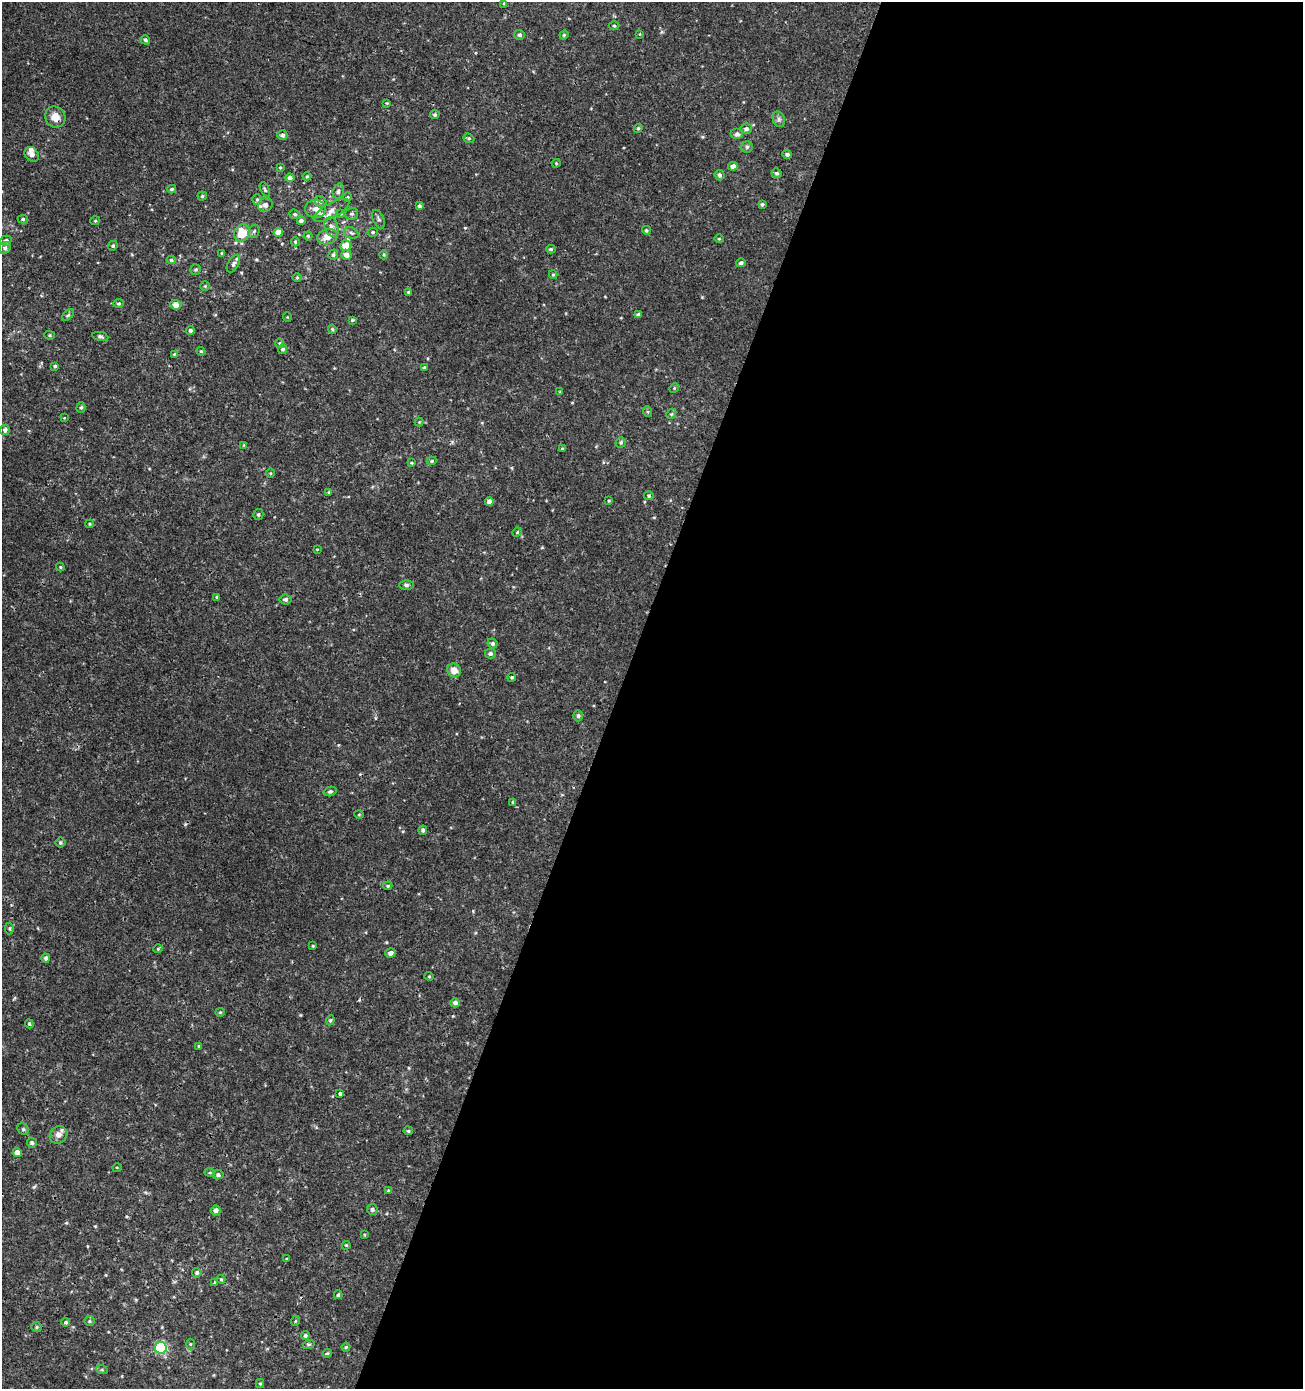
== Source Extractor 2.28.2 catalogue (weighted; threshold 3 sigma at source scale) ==
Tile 12 of 4 x 4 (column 4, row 3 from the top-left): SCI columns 4180-5480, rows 1388-2774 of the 5691 x 5559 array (HDU 1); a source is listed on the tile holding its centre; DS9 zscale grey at full resolution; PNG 1305 x 1391 px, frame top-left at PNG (2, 2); each listed source drawn as its Kron ellipse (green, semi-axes under 4 px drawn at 4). Shown black and unused: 53% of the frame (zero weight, under 3 of 4 exposures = <1% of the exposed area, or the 3 px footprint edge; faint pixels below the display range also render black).
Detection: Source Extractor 2.28.2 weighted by HDU 2 'WHT'; one run over the whole footprint, this tile lists its part. Background 0.00114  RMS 9.0e-04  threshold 0.00403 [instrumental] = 3 sigma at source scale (4.5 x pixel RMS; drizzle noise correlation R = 1.50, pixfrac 1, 0.0396/0.0396 arcsec/px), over >= 5 px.
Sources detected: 174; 3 cosmic-ray / hot-pixel residue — neither listed nor drawn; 4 inside a brighter listed object's ellipse — not listed separately; the other 167 listed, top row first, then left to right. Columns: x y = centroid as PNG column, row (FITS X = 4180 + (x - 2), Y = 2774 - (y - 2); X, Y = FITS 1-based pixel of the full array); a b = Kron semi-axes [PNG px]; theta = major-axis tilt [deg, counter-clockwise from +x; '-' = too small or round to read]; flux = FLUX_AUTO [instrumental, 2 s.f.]
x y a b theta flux
504 3 4 3 - 0.07
614 26 5 3 - 0.091
640 34 4 4 - 0.079
520 35 5 5 - 0.22
564 35 4 4 - 0.11
145 40 5 4 - 0.15
387 103 4 3 - 0.079
435 115 4 4 - 0.15
55 117 11 10 - 0.98
779 119 8 6 -70 0.24
638 128 4 4 - 0.11
746 129 6 5 - 0.26
737 134 6 5 - 0.32
282 135 5 5 - 0.26
469 138 6 4 -21 0.13
747 147 6 5 - 0.17
32 154 8 6 -46 0.5
787 154 5 4 - 0.21
556 163 4 4 - 0.091
733 166 5 4 - 0.44
280 167 3 2 - 0.089
777 173 5 5 - 0.2
720 175 5 5 - 0.2
307 176 4 4 - 0.082
290 178 4 4 - 0.27
172 189 4 3 - 0.14
265 190 8 4 -63 0.13
338 191 7 5 73 0.23
202 196 4 4 - 0.12
348 197 4 3 - 0.082
257 199 5 4 - 0.12
321 202 6 5 - 0.2
762 204 4 3 - 0.15
265 205 7 6 - 0.43
419 206 4 4 - 0.15
315 209 10 9 - 0.49
332 210 20 7 29 0.61
295 214 6 4 -20 0.12
341 214 3 3 - 0.066
352 214 6 6 - 0.19
23 219 5 4 - 0.14
379 219 10 5 -66 0.2
95 221 5 4 - 0.098
301 221 4 4 - 0.21
331 227 10 7 -71 0.36
646 230 4 4 - 0.15
254 231 7 5 66 0.16
278 232 5 4 - 0.64
373 232 5 4 - 0.16
242 233 9 7 61 2
351 233 7 5 -21 0.22
308 236 4 4 - 0.11
327 237 10 7 17 0.88
719 239 4 3 - 0.08
6 241 6 5 - 0.23
295 242 4 3 - 0.094
113 246 5 4 - 0.14
345 246 5 5 - 1.5
5 248 6 5 - 0.21
551 249 4 4 - 0.12
222 253 4 3 - 0.1
333 255 5 4 - 0.18
346 255 5 5 - 0.55
384 255 4 3 - 0.093
171 260 4 4 - 0.13
741 263 5 4 - 0.23
233 264 9 5 59 0.29
196 269 5 5 - 0.13
553 275 4 4 - 0.1
297 278 5 3 - 0.08
205 286 5 5 - 0.12
408 292 4 3 - 0.11
119 303 5 4 - 0.13
176 305 5 4 - 0.95
638 314 4 4 - 0.25
68 315 7 4 44 0.13
287 317 4 3 - 0.063
352 320 4 4 - 0.1
332 329 4 3 - 0.12
190 330 4 4 - 0.2
50 335 5 4 - 0.12
100 336 8 4 -9 0.17
279 343 4 4 - 0.097
283 349 4 4 - 0.16
201 351 4 4 - 0.1
174 354 4 3 - 0.091
55 366 4 4 - 0.15
424 367 4 4 - 0.12
674 388 5 4 - 0.11
560 392 4 3 - 0.083
81 407 5 4 - 0.14
648 412 5 3 - 0.11
671 414 6 4 45 0.11
64 418 3 3 - 0.056
419 422 4 4 - 0.082
5 430 5 5 - 0.27
621 442 5 5 - 0.15
244 445 4 4 - 0.083
562 449 4 3 - 0.091
432 461 5 4 - 0.14
411 463 4 3 - 0.11
270 473 5 3 - 0.083
329 492 4 3 - 0.098
649 496 5 4 - 0.14
609 501 4 3 - 0.081
489 502 4 4 - 0.48
258 514 5 5 - 0.15
90 524 4 3 - 0.099
517 532 5 4 - 0.08
317 549 3 2 - 0.063
60 567 4 4 - 0.092
406 585 7 5 -1 0.18
217 597 4 3 - 0.12
285 599 6 5 - 0.19
492 643 5 4 - 0.22
490 653 5 5 - 0.26
454 670 7 6 - 0.85
512 677 4 4 - 0.14
578 716 5 4 - 0.15
330 791 6 4 15 0.17
513 802 4 4 - 0.11
359 815 5 3 - 0.089
423 830 5 4 - 0.18
60 843 5 5 - 0.15
388 886 4 3 - 0.098
9 928 6 4 89 0.13
313 946 3 3 - 0.086
158 949 4 4 - 0.097
390 953 5 4 - 0.34
46 958 4 4 - 0.25
429 976 4 4 - 0.086
455 1003 4 4 - 0.33
220 1012 5 4 - 0.091
330 1020 5 4 - 0.12
29 1024 4 3 - 0.11
199 1046 3 3 - 0.099
340 1093 3 3 - 0.18
23 1129 6 5 - 0.14
408 1131 5 4 - 0.12
58 1135 9 8 - 0.49
32 1143 5 4 - 0.2
17 1153 4 4 - 0.72
117 1167 5 3 - 0.076
210 1173 5 3 - 0.099
218 1175 5 4 - 0.21
388 1191 4 3 - 0.092
372 1209 5 5 - 0.21
216 1210 5 4 - 0.4
364 1235 3 3 - 0.083
346 1245 4 4 - 0.082
286 1259 3 2 - 0.067
197 1273 5 4 - 0.18
221 1279 4 4 - 0.12
215 1283 4 3 - 0.13
338 1295 4 3 - 0.15
89 1321 5 5 - 0.14
295 1321 5 3 - 0.084
66 1322 4 4 - 0.17
37 1327 5 5 - 0.14
305 1336 4 4 - 0.18
190 1344 5 3 - 0.09
309 1344 6 3 18 0.13
346 1347 4 4 - 0.11
161 1348 6 5 - 9.7
327 1353 4 4 - 0.1
102 1370 6 3 -18 0.11
260 1384 4 4 - 0.1
Overlapping masked pixels (flux is a lower limit): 1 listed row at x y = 55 117